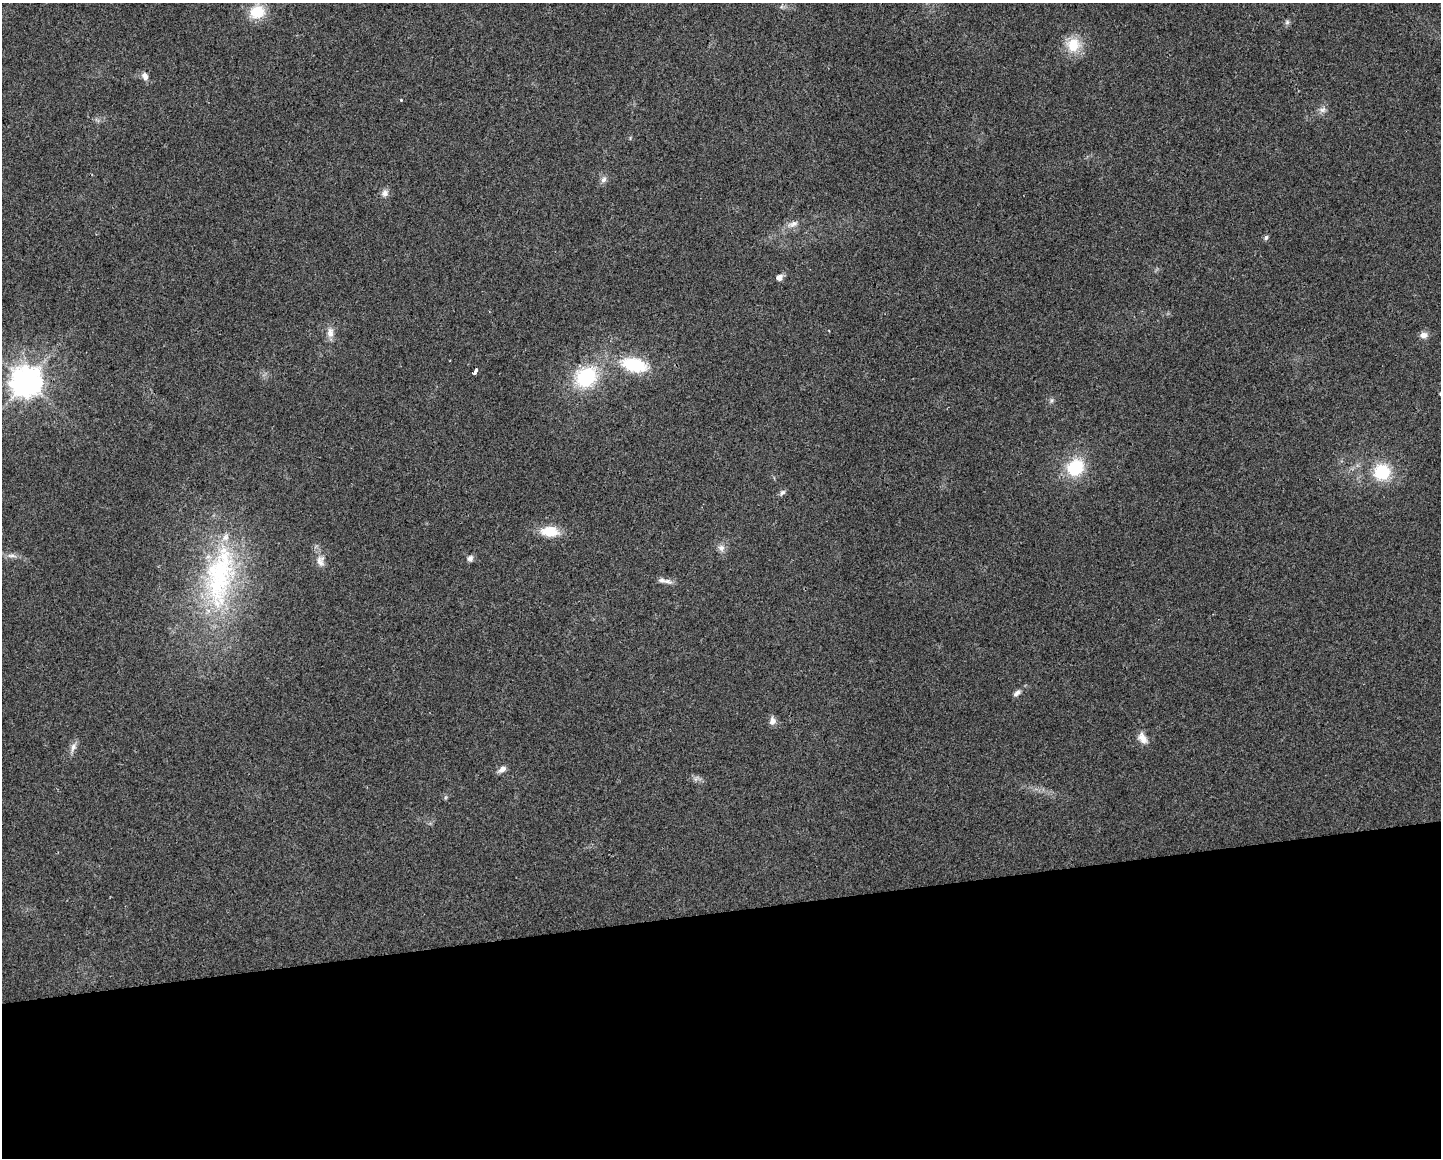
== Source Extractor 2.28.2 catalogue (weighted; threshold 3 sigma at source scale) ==
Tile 11 of 3 x 4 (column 2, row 4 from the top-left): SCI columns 1449-2887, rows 1-1156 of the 4379 x 4624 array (HDU 1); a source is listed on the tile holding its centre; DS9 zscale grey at full resolution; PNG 1443 x 1160 px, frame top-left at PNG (2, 3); no overlay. Shown black and unused: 21% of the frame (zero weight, under 2 of 3 exposures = <1% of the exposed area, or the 3 px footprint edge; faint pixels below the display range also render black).
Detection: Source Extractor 2.28.2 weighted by HDU 2 'WHT'; one run over the whole footprint, this tile lists its part. Background 0.0451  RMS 0.0067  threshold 0.0301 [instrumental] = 3 sigma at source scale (4.5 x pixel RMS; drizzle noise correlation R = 1.50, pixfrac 1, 0.0396/0.0396 arcsec/px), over >= 5 px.
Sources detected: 34; all 34 listed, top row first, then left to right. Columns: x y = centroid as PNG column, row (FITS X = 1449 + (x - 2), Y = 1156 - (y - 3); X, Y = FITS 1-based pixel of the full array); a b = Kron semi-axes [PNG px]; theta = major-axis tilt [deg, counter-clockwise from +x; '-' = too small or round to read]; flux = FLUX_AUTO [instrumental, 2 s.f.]
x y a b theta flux
257 12 16 13 26 19
1287 22 6 6 - 1.6
1073 45 20 18 64 16
145 76 10 8 -68 3.5
401 100 3 3 - 0.67
1322 110 11 7 18 2.9
604 179 9 7 57 2.5
385 193 11 9 49 3.3
793 224 18 7 21 4.6
1266 238 6 5 - 1.8
779 278 6 5 - 4.4
330 333 15 9 89 5
1424 335 10 8 8 3.5
634 365 26 14 -14 35
475 371 7 3 56 3.4
586 377 24 21 36 44
26 381 10 9 - 1100
1052 400 6 6 - 1.3
1075 467 20 17 42 30
1382 472 17 17 - 27
782 493 9 6 47 1.9
550 531 16 10 -2 18
721 548 9 9 - 3.4
11 556 14 4 -3 3
470 558 9 7 64 2.2
320 561 17 11 90 5.7
220 576 99 38 81 130
662 580 19 6 -18 3.7
1017 693 10 6 45 2.6
772 721 10 8 88 3.4
1142 738 16 10 -54 5.8
73 747 14 7 70 3.6
502 769 10 7 30 3.7
696 779 9 5 57 1.6